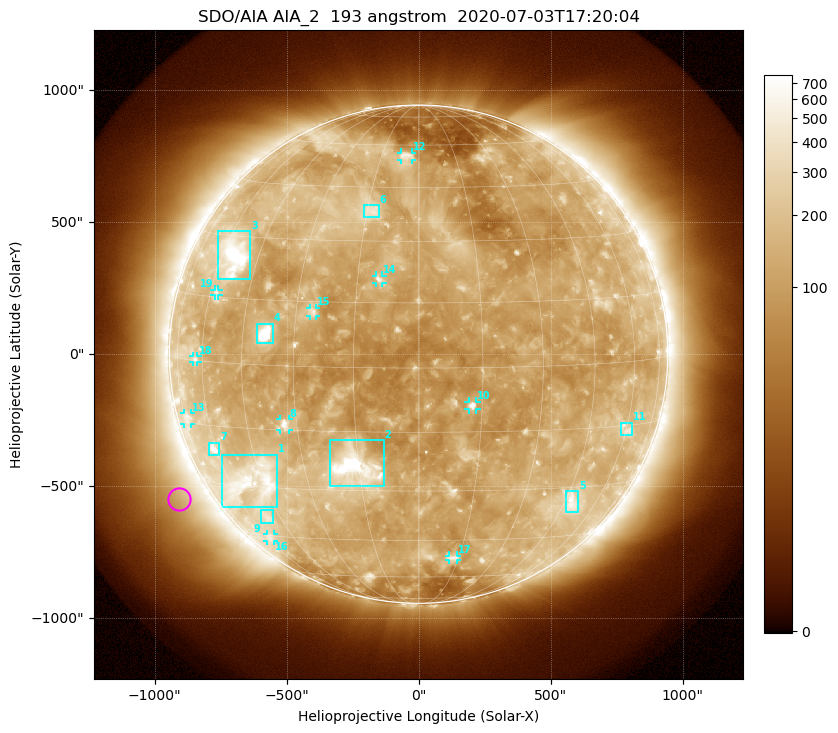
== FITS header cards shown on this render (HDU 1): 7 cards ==
TELESCOP= 'SDO/AIA'
INSTRUME= 'AIA_2'
WAVELNTH=                  193
WAVEUNIT= 'angstrom'
DATE-OBS= '2020-07-03T17:20:04.84'
CTYPE1  = 'HPLN-TAN'
CTYPE2  = 'HPLT-TAN'

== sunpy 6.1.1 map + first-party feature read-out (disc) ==
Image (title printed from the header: SDO/AIA AIA_2  193 angstrom  2020-07-03T17:20:04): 1024 x 1024 px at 2.4 arcsec/px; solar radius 944 arcsec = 393 px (full disc in frame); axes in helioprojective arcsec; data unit not stated in the header (colour bar unlabelled)
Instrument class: DISC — disc imager (sunpy class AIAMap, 193 A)
Bright regions (active regions / flare kernels): reference = the median radial profile (limb darkening/brightening removed); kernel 9 px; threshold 5 sigma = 206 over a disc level ~121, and >= 1.15x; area >= 12 px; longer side >= 9 px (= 22 arcsec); searched inside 0.97 R_sun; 19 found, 19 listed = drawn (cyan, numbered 1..; 10 of them under ~33 arcsec drawn as corner ticks so the feature stays visible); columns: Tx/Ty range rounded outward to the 5 arcsec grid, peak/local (2 s.f.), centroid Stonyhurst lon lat
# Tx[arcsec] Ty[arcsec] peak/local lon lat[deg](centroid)
1 -750..-535 -580..-380 5.3 -49 -29
2 -335..-130 -500..-325 12 -16 -24
3 -760..-635 280..465 7.3 -55 +25
4 -615..-550 40..115 16 -38 +7
5 555..605 -600..-515 4 +48 -34
6 -210..-150 515..565 3.6 -14 +38
7 -795..-755 -385..-335 5 -61 -21
8 -525..-490 -285..-245 5.5 -33 -14
9 -595..-550 -640..-590 2.9 -51 -39
10 190..220 -210..-180 6.8 +13 -9
11 765..810 -305..-260 3 +60 -16
12 -70..-25 735..765 3.6 -5 +56
13 -890..-860 -265..-220 2.8 -72 -14
14 -160..-135 270..300 4.4 -10 +21
15 -410..-385 145..175 3.8 -26 +13
16 -575..-550 -710..-680 2.6 -58 -46
17 115..145 -780..-760 2.9 +13 -51
18 -855..-835 -30..-5 2.9 -63 +0
19 -775..-755 220..245 2.6 -57 +16
Off-limb structures (1.02-1.3 R_sun): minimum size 162 px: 6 found; the strongest spans PA ~95..145 deg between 1.04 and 1.3 R_sun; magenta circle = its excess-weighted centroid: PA ~120 deg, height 1.12 R_sun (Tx ~-910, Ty ~-550 arcsec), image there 2.1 x the reference